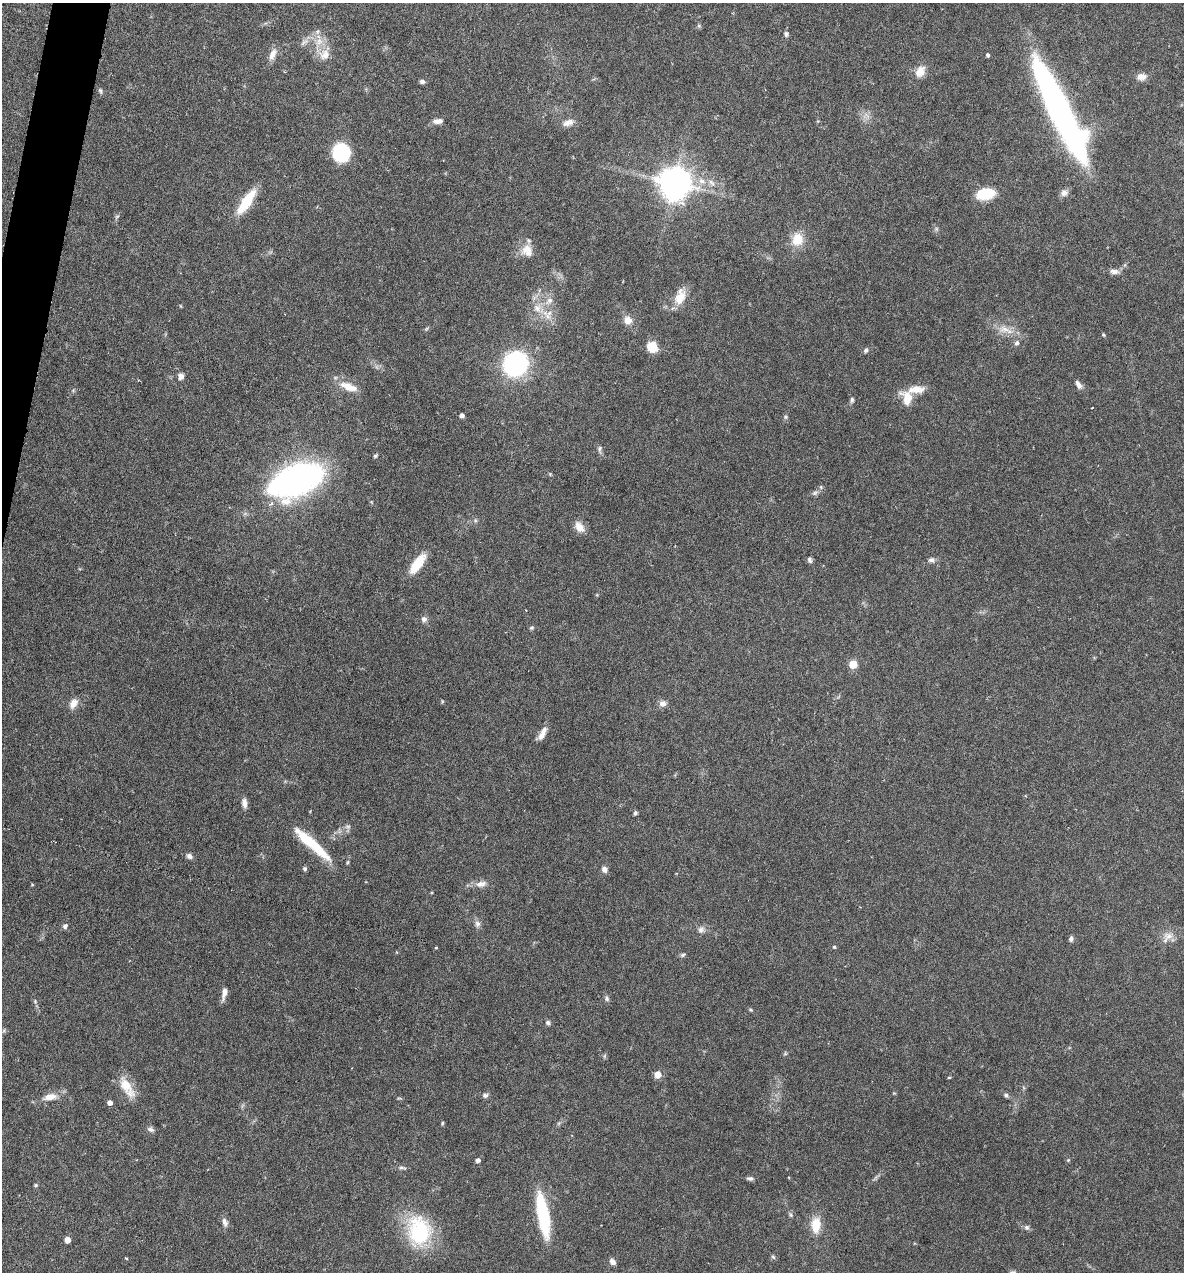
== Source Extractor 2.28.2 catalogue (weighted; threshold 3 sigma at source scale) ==
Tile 11 of 4 x 4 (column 3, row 3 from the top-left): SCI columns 2489-3670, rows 1271-2540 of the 5097 x 5080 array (HDU 1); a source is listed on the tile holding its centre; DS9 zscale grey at full resolution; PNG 1186 x 1274 px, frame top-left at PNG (2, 3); no overlay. Shown black and unused: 2% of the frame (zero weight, under 4 of 7 exposures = <1% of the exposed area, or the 3 px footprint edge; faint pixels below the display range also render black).
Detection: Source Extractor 2.28.2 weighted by HDU 2 'WHT'; one run over the whole footprint, this tile lists its part. Background 0.111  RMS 0.0036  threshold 0.0147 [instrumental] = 3 sigma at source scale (4.09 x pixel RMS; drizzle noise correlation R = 1.36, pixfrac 0.8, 0.05/0.05 arcsec/px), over >= 5 px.
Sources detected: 106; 2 inside a brighter listed object's ellipse — not listed separately; the other 104 listed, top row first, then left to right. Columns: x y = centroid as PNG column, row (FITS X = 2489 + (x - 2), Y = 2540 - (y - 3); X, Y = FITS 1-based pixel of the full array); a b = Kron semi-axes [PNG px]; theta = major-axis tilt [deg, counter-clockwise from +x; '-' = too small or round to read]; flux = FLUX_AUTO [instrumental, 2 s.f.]
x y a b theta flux
699 26 6 5 - 0.49
786 34 8 5 -76 0.77
319 41 12 10 35 3.5
304 42 15 6 34 1.8
272 54 16 7 68 2.7
325 55 15 14 - 4.3
988 55 4 3 - 0.7
920 71 16 12 55 3.7
1141 77 12 9 2 2.2
422 81 6 5 - 0.98
100 90 8 4 -63 0.65
1061 112 100 18 -63 160
438 121 13 7 6 1.8
568 123 15 8 18 2.4
341 152 13 12 - 29
675 183 11 9 -21 670
1064 193 9 8 - 1.7
985 194 14 9 10 14
246 202 34 10 56 10
117 217 8 3 45 0.51
936 229 7 4 72 0.55
797 239 17 15 81 5.9
527 251 18 15 -62 4.4
1114 271 12 7 -2 1.7
680 297 22 13 72 5.2
549 301 11 7 42 2.1
537 308 12 11 - 3.7
547 316 11 6 -57 2.1
628 320 8 7 - 3.4
1005 329 21 10 -11 4.4
1103 335 5 4 - 0.39
1017 343 7 6 - 0.99
652 347 13 11 -68 5
866 350 6 5 - 0.8
516 364 20 19 - 49
181 376 8 6 79 1.4
1078 384 11 6 -59 1.6
349 387 24 9 -21 5
916 389 28 10 6 4.6
907 398 17 11 -77 5.4
852 400 8 5 85 0.7
462 415 4 4 - 1.3
785 417 6 5 - 0.52
600 449 10 6 -87 0.97
375 456 5 4 - 0.51
297 480 37 18 21 170
815 493 10 6 30 1.1
475 521 6 4 0 0.58
579 527 15 10 -52 3.1
810 560 7 6 - 0.84
931 560 10 6 10 1.2
417 564 20 8 54 10
424 619 8 7 - 1.2
531 628 6 5 - 0.55
853 664 5 5 - 11
442 701 6 3 -90 0.35
73 703 15 10 59 2.7
663 703 10 8 4 1.6
542 735 13 7 50 2.3
244 803 12 6 -81 1.8
635 813 5 4 - 0.74
348 827 9 5 -6 0.97
312 844 54 10 -42 16
189 856 8 6 -37 1.2
305 869 6 5 - 0.62
604 869 7 6 - 1.6
481 884 15 8 12 2.6
32 885 5 3 - 0.26
477 924 9 8 - 1.3
65 926 7 6 - 0.89
701 930 10 8 50 1.5
1169 936 15 11 0 3
1071 939 6 5 - 0.91
436 947 4 3 - 0.33
834 947 5 4 - 0.46
683 955 6 5 - 0.62
224 993 17 5 79 2
607 999 7 6 - 0.78
35 1001 6 5 - 0.56
750 1010 7 3 -19 0.41
548 1023 6 5 - 0.83
657 1074 5 5 - 5.4
949 1077 5 3 - 0.32
127 1087 32 12 -58 6.5
485 1095 8 6 0 0.91
1006 1095 6 5 - 0.72
50 1097 16 8 11 3.7
110 1102 4 4 - 1.8
442 1123 5 4 - 0.39
150 1129 9 6 -17 1.1
478 1160 4 4 - 1.2
1068 1160 5 4 - 0.37
402 1168 12 4 -6 0.79
750 1178 8 5 -2 0.92
36 1185 5 4 - 0.43
543 1213 46 11 -80 25
225 1222 13 7 -70 1.5
816 1225 22 12 87 6.2
1027 1228 8 7 - 0.89
419 1231 38 29 -83 26
67 1240 5 4 - 3.3
773 1257 6 5 - 0.57
126 1258 4 3 - 0.33
612 1262 8 6 -47 1.4